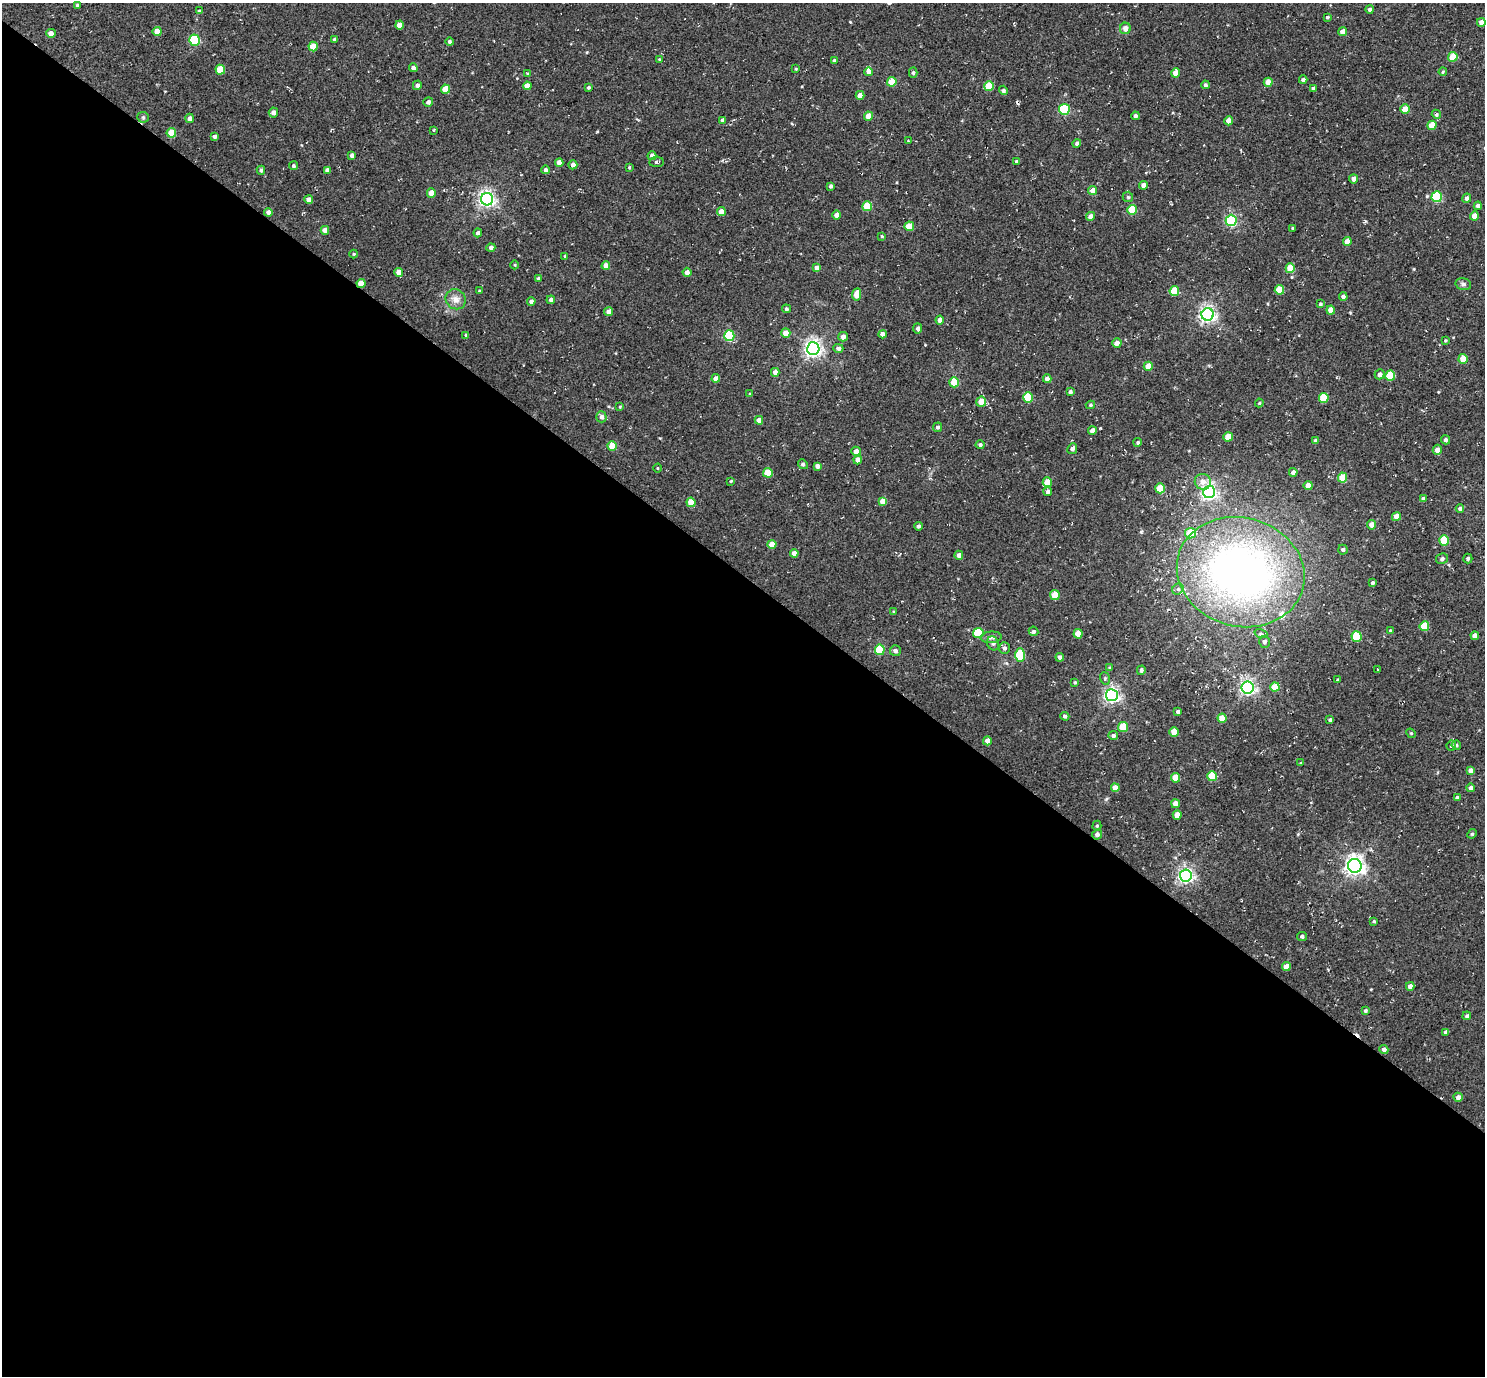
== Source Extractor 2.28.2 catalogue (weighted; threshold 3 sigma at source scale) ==
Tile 14 of 4 x 4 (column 2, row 4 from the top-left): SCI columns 1523-3005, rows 197-1570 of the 5972 x 5985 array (HDU 1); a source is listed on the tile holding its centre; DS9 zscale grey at full resolution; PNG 1487 x 1378 px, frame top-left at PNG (2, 3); each listed source drawn as its Kron ellipse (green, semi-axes under 4 px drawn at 4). Shown black and unused: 58% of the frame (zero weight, under 2 of 3 exposures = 3% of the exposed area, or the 3 px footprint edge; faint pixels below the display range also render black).
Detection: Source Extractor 2.28.2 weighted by HDU 2 'WHT'; one run over the whole footprint, this tile lists its part. Background 0.0261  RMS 0.011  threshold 0.0498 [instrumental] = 3 sigma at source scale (4.5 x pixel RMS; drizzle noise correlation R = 1.50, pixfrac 1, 0.05/0.05 arcsec/px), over >= 5 px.
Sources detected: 253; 1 inside a brighter object's white glare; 2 cosmic-ray / hot-pixel residue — neither listed nor drawn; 2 inside a brighter listed object's ellipse — not listed separately; the other 248 listed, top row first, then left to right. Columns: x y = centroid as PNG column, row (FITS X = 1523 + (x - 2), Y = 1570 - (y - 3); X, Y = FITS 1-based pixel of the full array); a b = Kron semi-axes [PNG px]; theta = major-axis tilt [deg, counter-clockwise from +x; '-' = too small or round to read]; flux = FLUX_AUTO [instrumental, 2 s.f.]
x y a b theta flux
77 5 4 3 - 1.7
1370 9 4 4 - 3.3
199 11 4 3 - 1.9
1327 17 3 3 - 1.5
1481 22 4 4 - 6.4
399 25 4 4 - 11
1125 28 6 5 - 7
157 32 4 4 - 11
1343 32 4 4 - 9
51 33 4 4 - 6.1
334 39 4 3 - 1.7
195 40 5 5 - 63
449 42 4 4 - 2.4
313 47 5 4 - 18
1453 57 5 4 - 28
659 59 4 3 - 0.88
834 60 4 4 - 2.1
413 68 4 4 - 3.4
796 69 3 3 - 0.94
220 70 5 4 - 23
869 72 4 4 - 6.2
1443 72 4 3 - 1.1
913 73 5 4 - 2.1
1176 73 4 4 - 11
528 74 4 4 - 1.4
1303 80 4 4 - 3
892 82 5 4 - 24
1268 82 4 4 - 9.8
417 85 5 4 - 2.9
1205 85 4 4 - 2.2
527 86 4 4 - 7.9
989 86 5 4 - 27
589 87 4 3 - 1.8
1313 88 4 4 - 1.9
445 89 4 4 - 17
1003 90 5 4 - 1.8
860 95 4 4 - 9.2
428 102 5 4 - 3.2
1064 109 5 5 - 84
1405 109 4 4 - 17
273 112 5 4 - 4.8
1436 114 5 4 - 2.4
868 116 4 4 - 13
1135 116 4 4 - 2.9
143 117 6 5 - 1.9
189 118 4 4 - 3.4
723 120 4 4 - 4.2
1229 121 4 4 - 10
1432 125 5 4 - 17
433 130 3 3 - 1.1
171 133 5 4 - 21
215 136 4 4 - 2.6
908 141 3 3 - 0.81
1077 144 4 4 - 2.6
352 155 4 3 - 3.3
652 156 4 4 - 3.8
656 162 7 5 4 2.1
1017 162 4 3 - 3.6
559 163 4 4 - 6.8
573 165 4 4 - 4.8
293 166 4 4 - 2
629 167 4 4 - 1.1
261 170 4 3 - 2.3
327 170 4 4 - 3.4
545 170 4 4 - 3.4
1354 179 4 4 - 4.9
1144 185 4 4 - 6.2
831 186 4 4 - 2.4
1093 191 4 4 - 9.2
431 193 4 4 - 9
1128 197 5 5 - 1.8
1437 197 5 5 - 79
1467 198 4 4 - 3.5
487 199 6 6 - 340
309 200 4 4 - 5.8
867 206 5 5 - 30
1478 206 4 4 - 4
1132 210 5 5 - 31
268 212 4 4 - 4.6
721 212 4 4 - 11
836 215 4 4 - 5.6
1091 216 4 4 - 5.6
1474 216 4 4 - 12
1231 220 5 5 - 130
909 226 5 4 - 16
1292 228 4 3 - 1.2
325 230 4 4 - 6.8
478 233 4 4 - 3.1
882 236 4 4 - 0.91
1347 241 4 4 - 8.6
491 247 4 4 - 3
354 254 4 4 - 1
565 256 3 3 - 1.2
515 265 4 3 - 0.89
606 266 4 4 - 9.1
817 268 4 4 - 5.4
1290 268 5 4 - 23
687 272 4 4 - 5.1
399 273 4 4 - 9.4
539 278 4 3 - 2.4
361 284 4 4 - 13
1463 284 8 6 -14 2.8
1279 290 5 4 - 21
479 291 4 4 - 0.9
1174 291 5 5 - 28
857 294 6 4 84 13
1343 296 4 4 - 3.1
456 299 10 9 - 7.8
551 300 4 4 - 3.6
531 302 4 4 - 3.4
1320 304 4 3 - 1.8
786 309 4 4 - 2
1331 310 4 4 - 12
609 312 5 4 - 4.6
1208 315 6 6 - 360
940 320 4 4 - 6.7
918 328 5 4 - 2.8
786 333 5 4 - 12
882 334 4 4 - 4.9
466 335 4 3 - 1.2
729 336 5 5 - 66
843 337 5 4 - 5.2
1445 340 3 3 - 1.1
1117 343 5 4 - 4.8
838 348 5 4 - 3.7
813 349 6 6 - 450
1463 359 5 4 - 20
1148 366 4 4 - 13
775 372 4 4 - 5.3
1380 374 5 5 - 4.5
1390 375 5 5 - 30
716 378 4 4 - 6.1
1047 379 4 4 - 6.3
954 382 5 5 - 27
1070 392 3 3 - 2.3
750 394 4 3 - 1
1028 397 5 5 - 34
1324 398 5 5 - 31
981 402 5 5 - 13
1259 403 4 4 - 1.2
1090 405 4 3 - 1.6
620 407 4 3 - 1.2
601 417 5 5 - 3.5
759 420 4 4 - 7.3
937 427 5 4 - 2.6
1092 431 4 4 - 6.3
1228 437 4 4 - 16
1445 440 4 4 - 2.3
1315 441 4 4 - 2.7
1138 442 4 4 - 1.9
980 445 4 4 - 2.5
612 446 5 4 - 21
1072 449 5 5 - 3
1437 450 5 4 - 5.1
856 451 5 4 - 6.2
858 460 4 4 - 8.2
803 464 5 4 - 1.7
817 466 4 4 - 3.5
658 468 4 3 - 0.85
1293 472 4 4 - 4.5
768 473 5 5 - 22
1342 478 5 4 - 18
731 481 3 3 - 0.89
1047 482 5 4 - 17
1203 482 8 7 - 7.5
1308 485 4 4 - 8.6
1160 488 5 4 - 24
1048 492 4 4 - 2.9
1209 492 6 6 - 310
1424 499 4 4 - 4.4
883 501 4 4 - 12
691 502 4 4 - 19
1460 509 4 4 - 3.2
1396 517 4 4 - 8.1
1371 525 4 4 - 8.2
918 526 4 4 - 2.3
1191 533 5 5 - 26
1444 540 5 5 - 35
772 544 4 4 - 13
1343 550 5 4 - 2.7
794 553 4 4 - 7.3
959 555 4 4 - 5.7
1442 559 6 5 - 2.4
1468 559 5 4 - 2.3
1241 572 64 54 -15 550
1372 583 4 3 - 1.7
1178 589 6 5 - 2.3
1055 595 5 4 - 23
894 612 3 3 - 1.6
1424 626 5 4 - 24
1390 630 4 3 - 1.1
1033 631 5 4 - 2
978 633 5 5 - 45
1078 634 4 4 - 16
1261 634 7 4 -17 2
1475 636 4 4 - 6.7
991 637 10 5 5 3.6
1357 637 5 5 - 47
1264 642 6 5 - 3.3
993 643 7 5 -67 2.7
1004 648 6 5 - 3
880 650 5 5 - 41
895 651 5 5 - 3.9
1020 655 7 5 89 52
1060 657 4 4 - 3.6
1110 668 4 3 - 1.4
1378 669 3 3 - 3.8
1141 670 5 4 - 2.9
1105 678 6 5 - 1.8
1338 680 3 3 - 2
1075 682 4 4 - 1.4
1275 687 4 4 - 17
1247 688 6 6 - 310
1112 695 6 6 - 320
1178 712 4 3 - 3.5
1065 716 4 4 - 2.7
1222 718 4 4 - 14
1330 720 3 3 - 2.1
1123 727 5 5 - 29
1174 732 5 4 - 14
1411 733 5 4 - 1.3
1113 736 5 4 - 2.7
987 741 4 4 - 6.2
1456 745 5 4 - 1.8
1451 746 5 4 - 2.2
1301 763 3 3 - 0.96
1471 770 4 4 - 5.3
1212 776 5 4 - 28
1176 778 5 4 - 20
1115 788 4 4 - 9.6
1470 788 4 4 - 3.1
1457 798 4 4 - 2.9
1175 804 4 4 - 7.4
1177 815 4 4 - 10
1097 826 5 4 - 1.7
1097 834 5 4 - 3.7
1472 834 5 4 - 1.5
1355 866 7 7 - 540
1186 875 6 6 - 300
1374 921 4 4 - 1.4
1302 936 5 4 - 2.4
1286 967 4 4 - 9.9
1410 986 4 4 - 6.1
1365 1011 4 3 - 1.7
1467 1016 4 4 - 2.1
1446 1032 4 4 - 5
1384 1050 4 4 - 4.8
1458 1097 4 4 - 4.1
Overlapping masked pixels (flux is a lower limit): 1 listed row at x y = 361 284